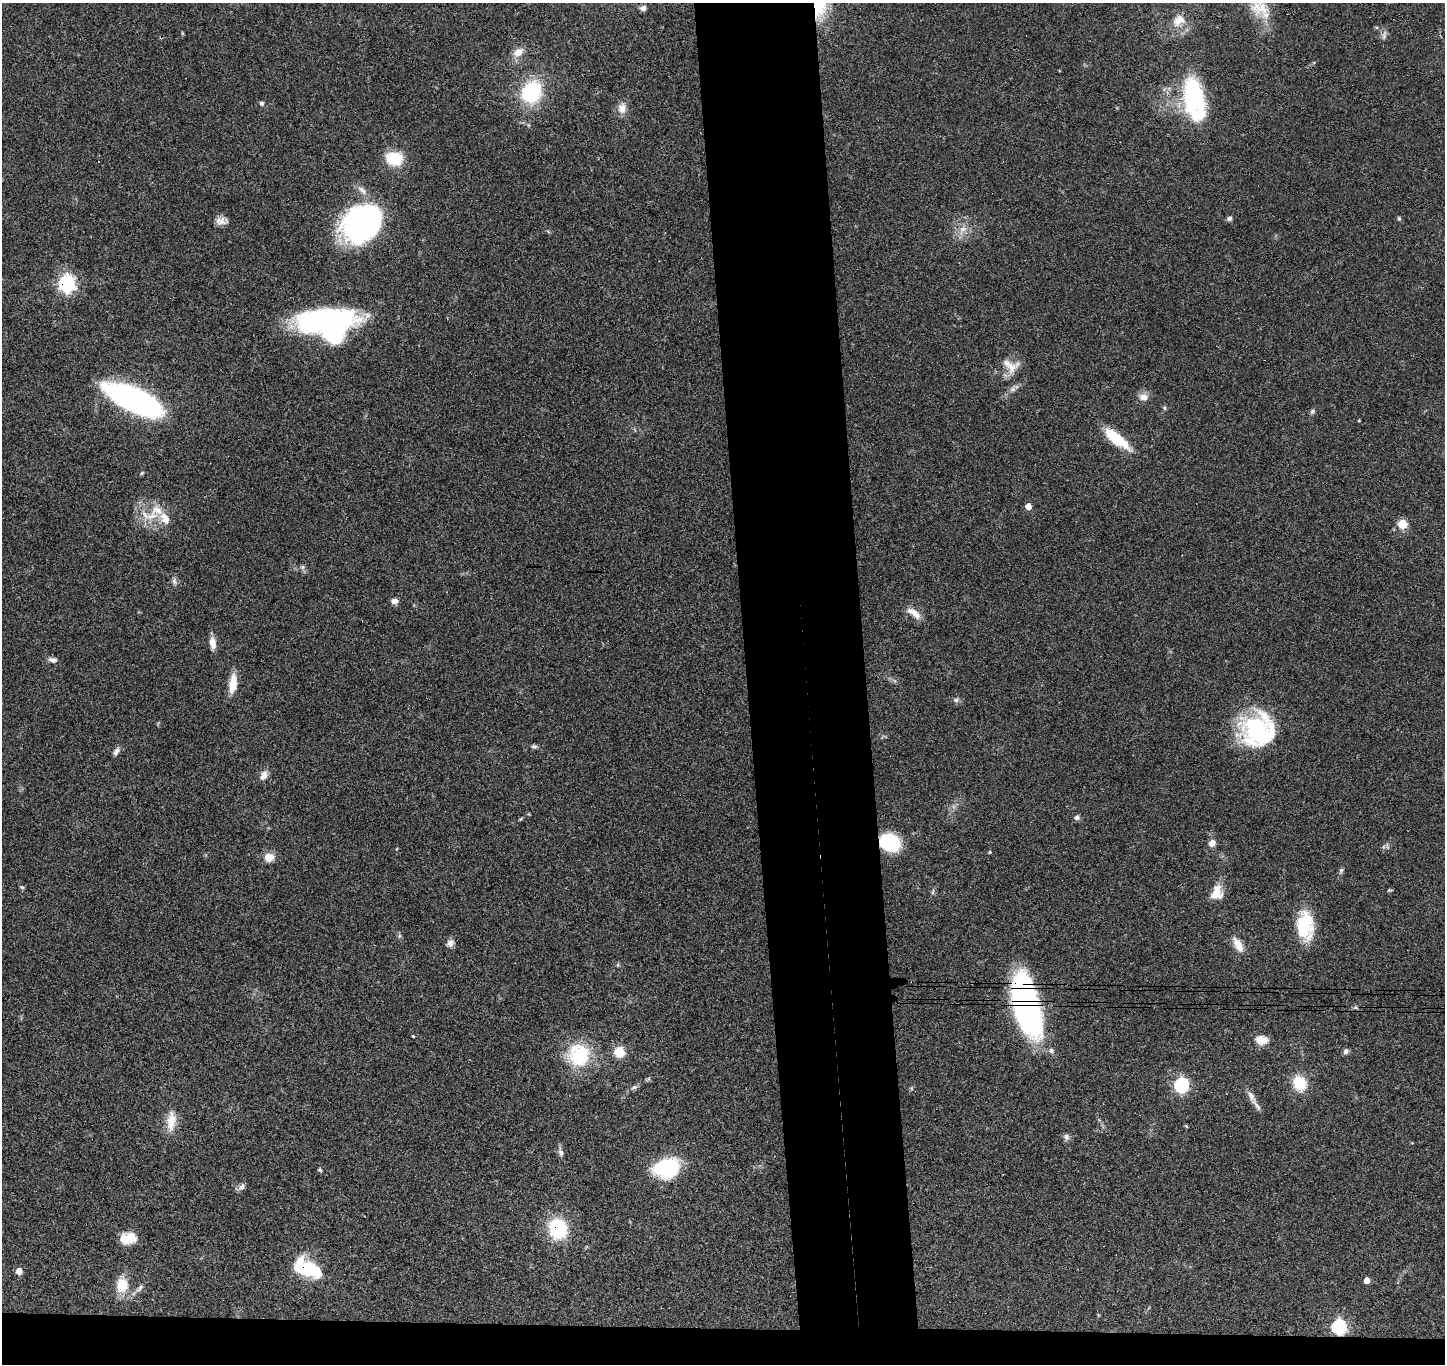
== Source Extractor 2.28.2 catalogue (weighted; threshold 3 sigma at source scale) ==
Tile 8 of 3 x 3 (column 2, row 3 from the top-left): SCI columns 1501-2943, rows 152-1513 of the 4442 x 4368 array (HDU 1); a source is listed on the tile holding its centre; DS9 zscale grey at full resolution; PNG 1447 x 1366 px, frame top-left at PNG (2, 3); no overlay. Shown black and unused: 11% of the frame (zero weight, under 3 of 4 exposures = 6% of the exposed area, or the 3 px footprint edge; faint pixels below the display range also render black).
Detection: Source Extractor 2.28.2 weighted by HDU 2 'WHT'; one run over the whole footprint, this tile lists its part. Background 0.0792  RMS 0.0058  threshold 0.0261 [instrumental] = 3 sigma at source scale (4.5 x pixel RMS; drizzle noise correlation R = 1.50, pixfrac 1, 0.05/0.05 arcsec/px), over >= 5 px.
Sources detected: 91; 4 inside a brighter object's white glare — not listed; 7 inside a brighter listed object's ellipse — not listed separately; the other 80 listed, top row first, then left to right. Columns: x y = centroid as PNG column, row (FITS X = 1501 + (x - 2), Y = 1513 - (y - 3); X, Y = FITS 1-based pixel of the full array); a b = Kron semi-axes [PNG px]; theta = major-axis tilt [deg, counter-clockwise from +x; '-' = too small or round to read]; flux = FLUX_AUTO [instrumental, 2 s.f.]
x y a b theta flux
643 8 7 6 - 2
1262 8 26 16 -62 15
1179 20 19 12 36 7.5
1384 35 12 5 81 2.1
518 52 14 10 28 5.2
531 92 21 18 65 43
1194 98 40 19 -80 68
262 103 5 5 - 1.2
622 108 11 9 88 5.6
394 159 18 15 -8 19
1229 218 7 5 18 1.5
1399 218 5 4 - 0.98
221 221 15 9 6 3.8
360 227 40 37 74 100
963 229 11 8 21 4.1
67 283 7 6 - 200
327 321 58 22 5 130
1012 367 23 14 37 8.2
1013 389 8 6 -21 1.6
1144 397 13 9 -5 4.3
135 401 46 17 -26 190
1164 408 6 4 -90 0.84
1312 412 7 6 - 1.2
1359 420 3 3 - 0.53
1116 438 31 10 -38 21
142 473 6 4 45 0.65
1028 506 5 5 - 6.2
157 510 18 14 -23 10
1402 524 5 5 - 30
303 567 7 4 89 1.1
174 581 10 6 -79 1.8
394 601 8 7 - 2.3
915 614 19 9 -45 5.5
212 643 14 7 -83 4.8
53 660 10 6 -7 2.5
233 684 21 9 82 9.6
956 700 7 6 - 1.4
1257 729 44 33 43 58
534 746 8 6 -7 1.2
116 751 11 6 58 2.3
264 775 12 8 61 3.8
1077 817 7 6 - 1.8
890 842 16 13 -25 40
1212 843 7 6 - 4.2
990 852 4 3 - 0.75
269 857 12 10 10 5.7
1341 870 8 5 64 1.1
22 887 6 4 -20 0.85
1389 890 5 4 - 0.71
933 892 6 4 71 0.89
1216 893 19 14 77 8.9
1305 926 28 16 -88 32
450 943 10 8 57 2.8
1238 945 19 9 -60 6.8
1026 1006 55 20 -76 190
413 1036 4 3 - 0.47
1261 1040 14 10 -3 7
1051 1051 7 6 - 1.7
1346 1051 7 6 - 1.7
619 1052 10 9 - 11
580 1056 30 26 54 32
1299 1083 15 12 -71 16
1181 1085 6 6 - 110
634 1087 10 5 27 1.6
1251 1096 16 7 -64 3.6
171 1121 27 11 83 9.8
1186 1126 5 4 - 0.59
1066 1137 8 7 - 1.9
561 1152 9 7 -78 2
667 1168 23 16 12 48
320 1170 5 4 - 0.88
241 1187 10 7 41 2.1
558 1229 19 17 -73 38
125 1239 16 13 -48 7.3
308 1269 28 14 -25 39
19 1271 5 5 - 7.3
1367 1280 5 4 - 5.5
122 1285 14 11 -89 14
140 1288 13 5 47 2.3
1339 1327 6 6 - 130
Overlapping masked pixels (flux is a lower limit): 7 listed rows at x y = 67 283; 1402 524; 890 842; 1026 1006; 558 1229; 308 1269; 1339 1327
Isophote crosses this tile's border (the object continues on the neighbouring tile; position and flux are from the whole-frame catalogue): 1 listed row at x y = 1262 8